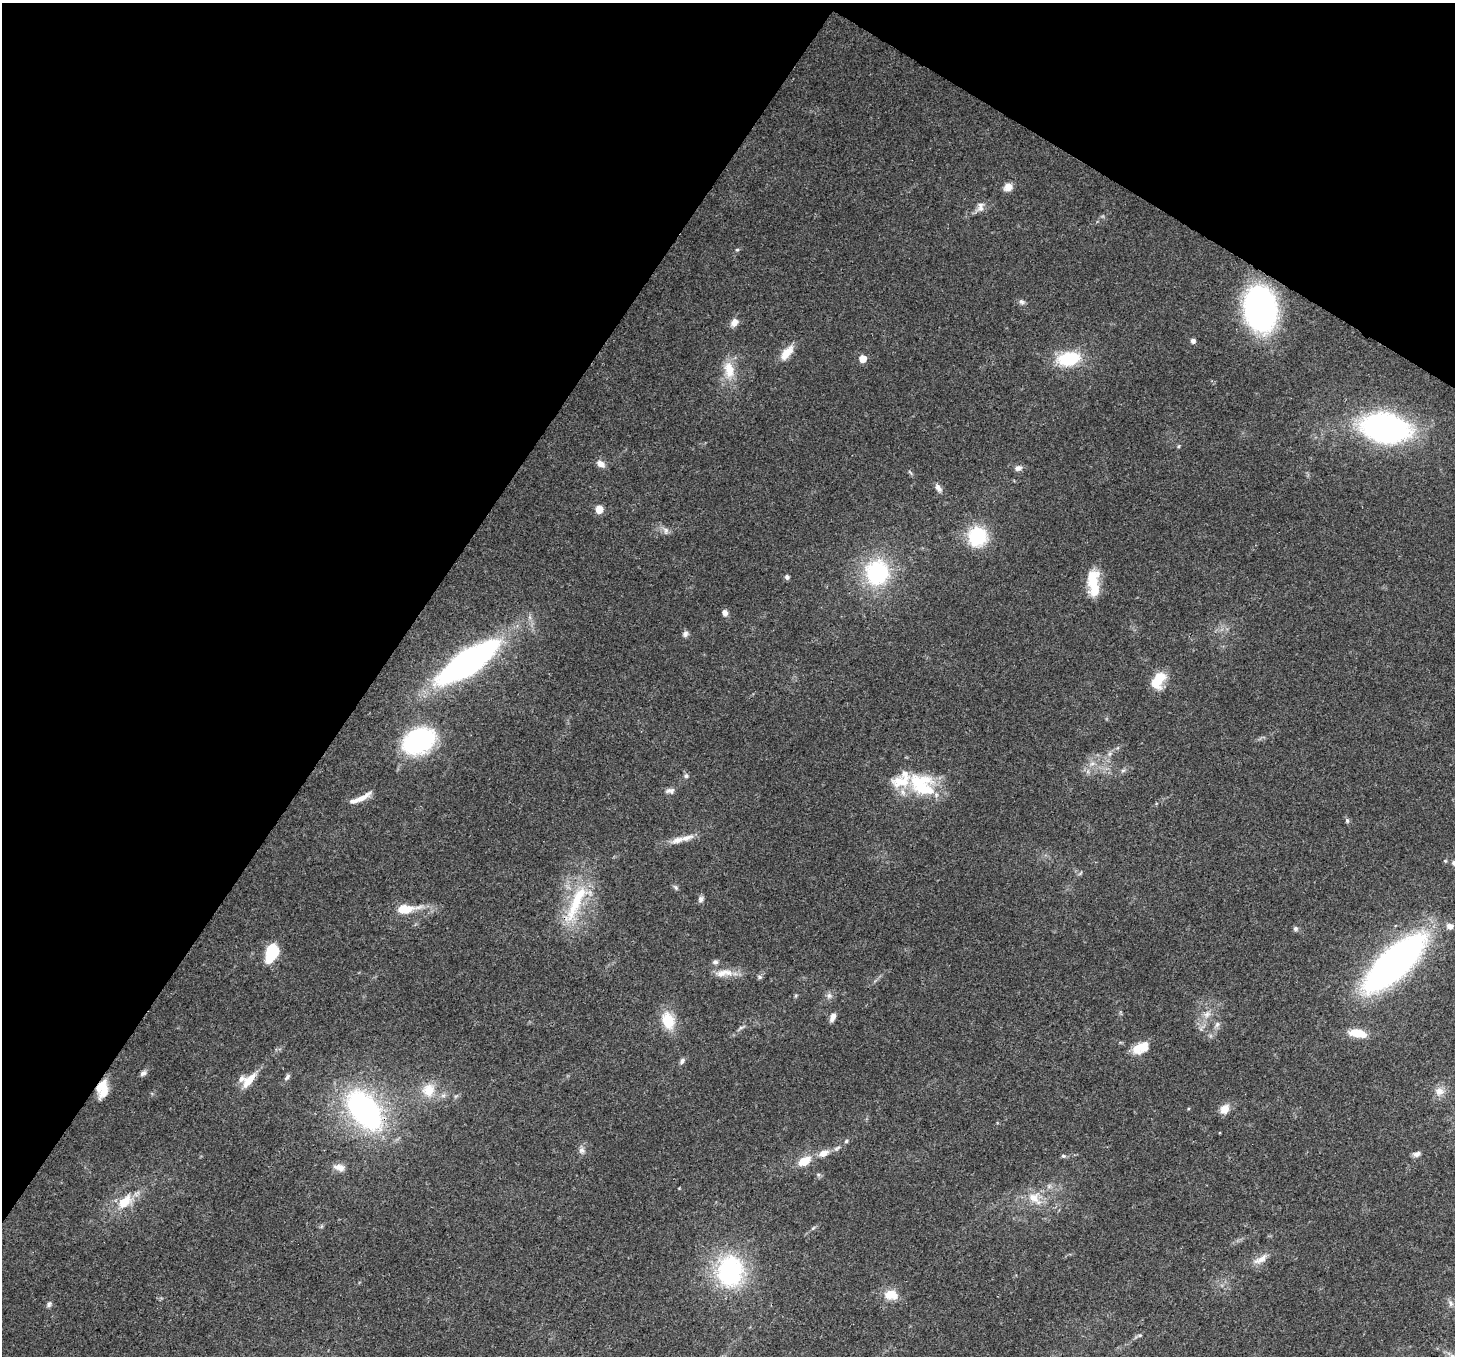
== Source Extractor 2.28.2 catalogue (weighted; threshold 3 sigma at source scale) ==
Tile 2 of 4 x 4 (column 2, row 1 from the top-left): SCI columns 1530-2982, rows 4416-5769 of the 5960 x 6058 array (HDU 1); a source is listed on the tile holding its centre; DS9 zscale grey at full resolution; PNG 1457 x 1358 px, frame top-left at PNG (2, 3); no overlay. Shown black and unused: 32% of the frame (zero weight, under 3 of 4 exposures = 8% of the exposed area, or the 3 px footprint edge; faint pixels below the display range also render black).
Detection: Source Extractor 2.28.2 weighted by HDU 2 'WHT'; one run over the whole footprint, this tile lists its part. Background 0.0595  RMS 0.0035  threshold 0.0158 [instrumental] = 3 sigma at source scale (4.5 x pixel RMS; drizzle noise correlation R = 1.50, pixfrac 1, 0.0396/0.0396 arcsec/px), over >= 5 px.
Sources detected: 90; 6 inside a brighter listed object's ellipse — not listed separately; the other 84 listed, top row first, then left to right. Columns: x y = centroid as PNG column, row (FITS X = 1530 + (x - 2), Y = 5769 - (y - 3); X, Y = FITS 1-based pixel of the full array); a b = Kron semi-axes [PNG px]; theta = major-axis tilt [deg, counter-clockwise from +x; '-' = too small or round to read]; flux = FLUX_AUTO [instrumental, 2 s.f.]
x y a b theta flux
1008 187 8 7 - 3.7
980 207 15 9 72 2.3
737 250 5 4 - 0.46
1022 302 8 6 -39 1.1
1260 309 32 23 -82 120
734 322 11 8 53 2.6
1193 341 5 5 - 1.6
787 353 23 10 50 4.6
863 358 5 5 - 5.5
1068 359 27 16 10 17
729 370 26 14 -80 7.9
1385 428 34 21 -11 120
1179 446 5 3 - 0.43
601 464 12 8 -31 2.1
1018 468 9 6 14 1.6
910 472 9 3 -50 0.51
938 488 12 7 -59 1.6
599 509 5 5 - 6.5
666 531 11 8 -81 1.5
977 536 23 22 - 18
877 572 30 28 79 34
787 577 6 6 - 0.83
1093 583 31 12 -88 11
725 612 6 6 - 1.9
685 634 8 7 - 1.1
468 662 49 16 34 160
1158 676 21 15 -21 6.1
418 741 31 22 25 49
1110 754 7 4 88 0.81
1092 764 7 4 1 1
1123 770 7 4 1 0.66
686 776 6 6 - 0.84
921 784 38 27 -31 23
670 791 12 7 5 1.5
361 798 28 6 25 4.1
1347 821 7 5 -71 0.7
687 838 23 8 15 3.5
676 887 8 5 -43 0.78
701 899 9 6 78 1.2
575 903 67 15 68 22
406 909 30 11 6 8.6
1450 926 9 7 -7 2.1
1295 929 7 6 - 0.89
272 953 15 9 73 27
715 962 8 6 6 0.97
1394 963 53 21 43 180
724 973 27 10 5 5.1
759 977 7 5 -21 0.69
829 996 7 7 - 1.1
1207 1014 11 8 52 2.4
833 1017 11 6 64 1.9
668 1020 22 15 -70 9.6
1217 1024 9 7 56 1.3
741 1028 9 5 22 0.81
1358 1033 18 8 -11 8.3
1137 1049 17 12 -1 5.9
682 1061 9 6 51 1.1
143 1073 9 6 40 1.1
287 1077 10 5 52 1
249 1080 22 9 49 5.9
102 1089 19 11 84 6.7
428 1090 20 18 69 8.1
1439 1091 13 11 2 3
1225 1109 11 9 56 3.8
365 1110 34 19 -52 100
846 1141 5 4 - 0.55
837 1148 11 5 33 1.2
581 1150 8 8 - 1.4
823 1153 13 8 23 3.4
1417 1154 9 7 21 1.4
1063 1156 6 5 - 0.64
804 1161 9 6 32 8.5
339 1167 16 9 -13 2.7
818 1175 6 5 - 0.69
1034 1198 22 16 -44 6.9
125 1202 25 13 43 8.5
813 1228 7 4 45 0.6
1261 1259 23 9 30 3.5
730 1271 36 29 87 44
891 1295 18 13 -4 5.6
1451 1303 10 6 -70 1.4
49 1304 8 6 64 0.95
1140 1335 6 4 18 0.47
1453 1356 12 6 -34 1.8
Overlapping masked pixels (flux is a lower limit): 2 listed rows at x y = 102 1089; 365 1110
Isophote crosses this tile's border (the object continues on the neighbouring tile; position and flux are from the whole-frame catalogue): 2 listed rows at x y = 1394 963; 1453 1356